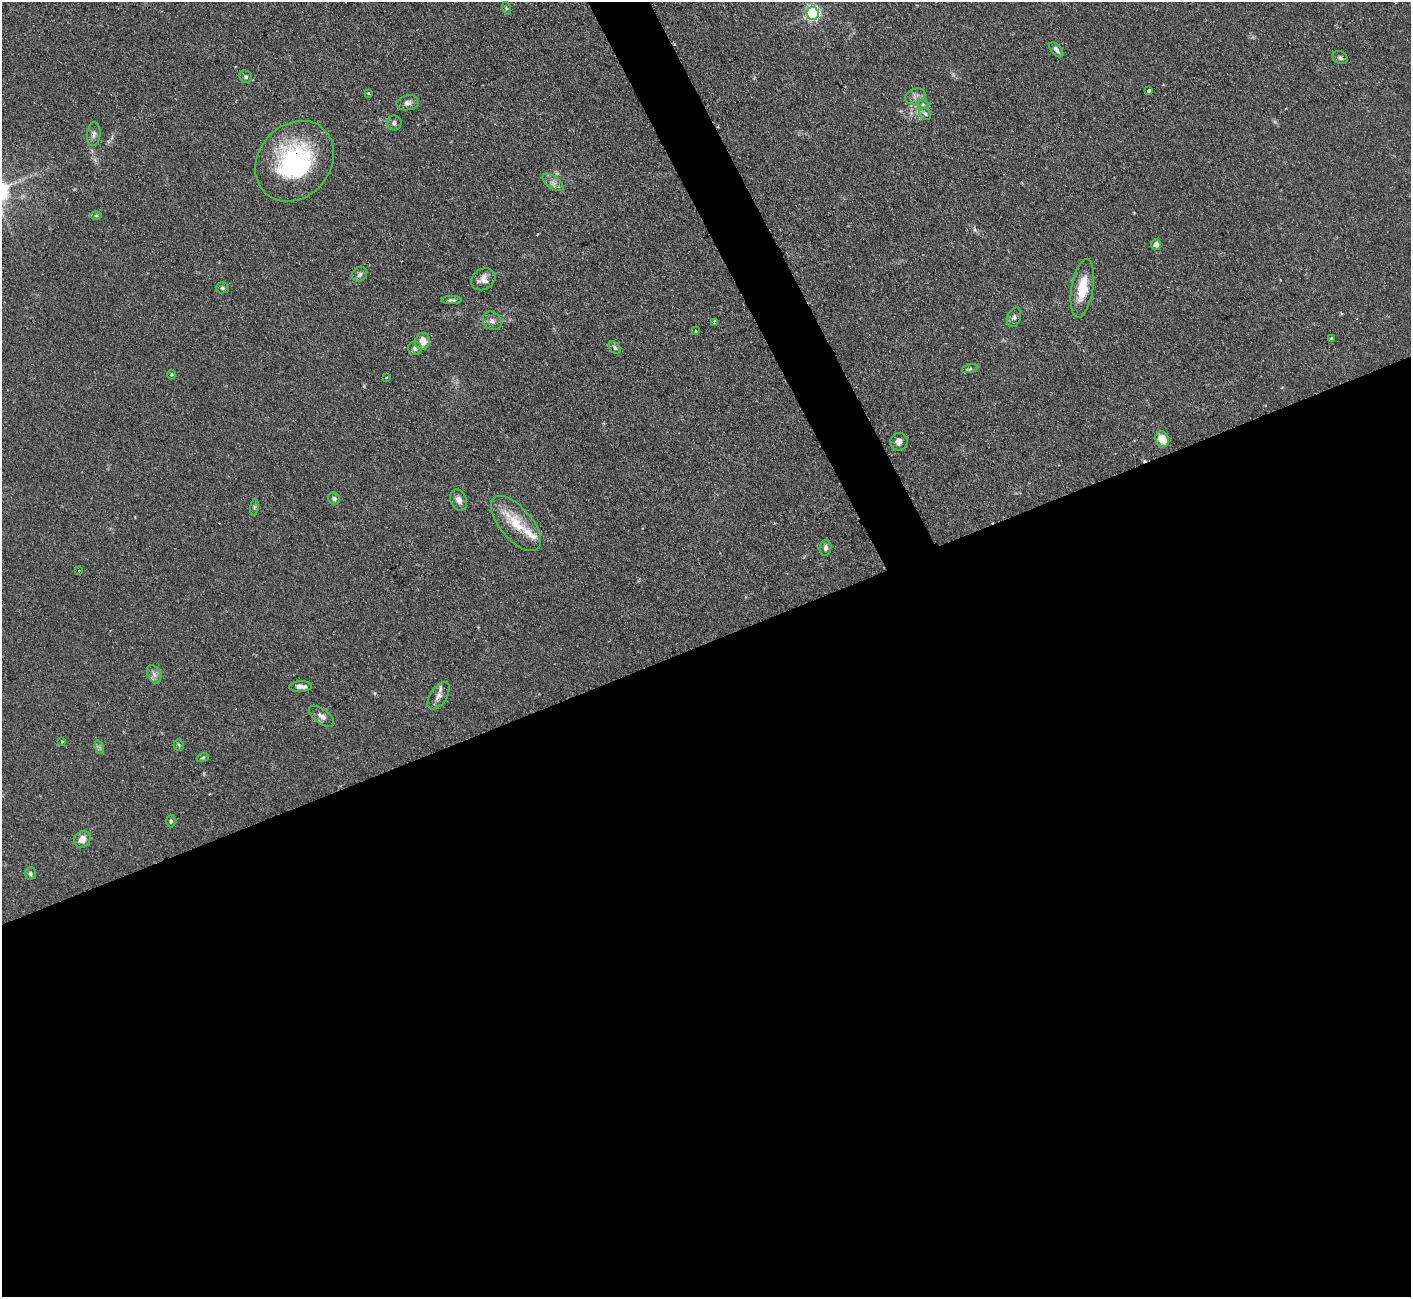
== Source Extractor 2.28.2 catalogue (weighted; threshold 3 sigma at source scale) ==
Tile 15 of 4 x 4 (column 3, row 4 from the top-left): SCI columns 2818-4226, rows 288-1582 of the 5636 x 5623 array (HDU 1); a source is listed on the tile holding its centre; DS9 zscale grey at full resolution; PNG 1413 x 1299 px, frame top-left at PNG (2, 2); each listed source drawn as its Kron ellipse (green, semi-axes under 4 px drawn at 4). Shown black and unused: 52% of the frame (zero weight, under 2 of 3 exposures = <1% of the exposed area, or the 3 px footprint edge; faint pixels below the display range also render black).
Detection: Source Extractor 2.28.2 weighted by HDU 2 'WHT'; one run over the whole footprint, this tile lists its part. Background 0.0825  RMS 0.0058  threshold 0.026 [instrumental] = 3 sigma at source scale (4.5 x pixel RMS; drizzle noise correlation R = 1.50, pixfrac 1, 0.05/0.05 arcsec/px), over >= 5 px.
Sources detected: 56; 2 cosmic-ray / hot-pixel residue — neither listed nor drawn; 2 inside a brighter listed object's ellipse — not listed separately; the other 52 listed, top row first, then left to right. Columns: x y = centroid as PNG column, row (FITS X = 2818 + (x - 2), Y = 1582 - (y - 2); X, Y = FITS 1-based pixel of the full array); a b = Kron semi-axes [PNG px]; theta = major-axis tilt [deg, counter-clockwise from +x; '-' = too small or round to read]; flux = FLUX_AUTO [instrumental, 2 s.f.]
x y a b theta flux
506 8 6 4 -72 0.8
813 13 6 6 - 120
1056 50 9 5 -49 2.2
1340 58 8 6 -24 1.6
246 77 6 6 - 1.2
1149 90 4 3 - 2.5
368 93 3 3 - 0.76
915 96 10 7 25 2.6
408 103 11 7 10 2.6
923 104 6 4 1 0.94
925 114 7 5 -45 1.4
394 123 7 7 - 2
94 134 12 6 85 2.3
295 161 43 36 49 77
553 182 12 6 -36 3.1
96 216 6 4 1 0.8
1156 244 5 5 - 3.3
359 274 8 7 - 1.9
483 279 13 10 32 4.5
222 288 6 5 - 1.1
1082 288 29 11 80 15
452 300 10 4 0 1.3
1014 317 10 6 71 1.7
492 321 10 8 -40 2.8
714 323 4 3 - 2.4
696 331 4 3 - 0.86
1331 338 3 3 - 1.2
422 341 8 7 - 8
415 348 7 6 - 2.5
615 348 7 5 -52 1.3
970 369 8 3 13 0.98
171 375 4 4 - 0.8
386 378 3 2 - 0.63
1162 439 8 6 -63 9.3
899 442 9 8 - 3.1
334 499 6 5 - 1.9
459 500 11 8 -68 3.6
254 507 8 4 82 0.93
516 523 34 16 -49 19
825 548 8 6 83 1.9
79 571 3 2 - 0.41
154 674 10 6 -63 2.4
300 687 11 5 1 3.4
439 696 15 8 57 3.5
322 716 15 7 -37 3.2
62 741 3 3 - 0.75
179 745 5 5 - 0.85
99 747 7 4 -71 1.2
203 757 6 4 20 0.88
171 821 6 4 -89 0.93
82 839 9 8 - 5.4
30 874 6 6 - 1.2
Overlapping masked pixels (flux is a lower limit): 1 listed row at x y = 295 161